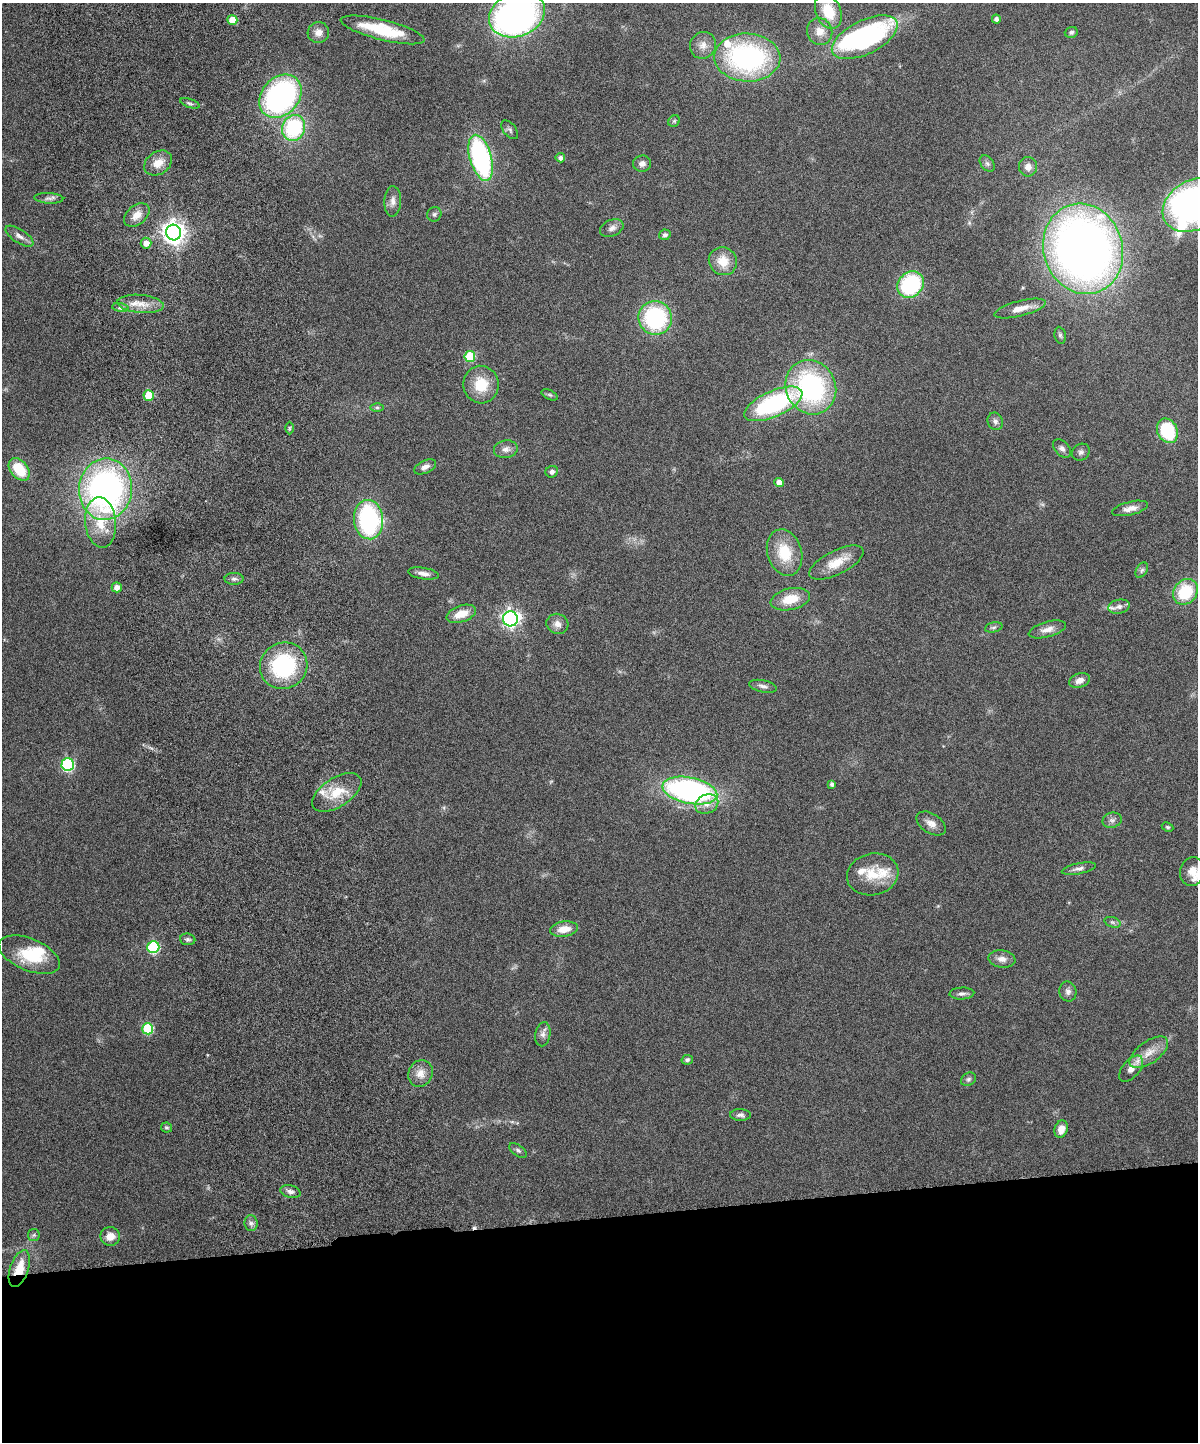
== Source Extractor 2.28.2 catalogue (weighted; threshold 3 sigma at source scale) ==
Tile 11 of 4 x 3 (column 3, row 3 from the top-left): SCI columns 2454-3649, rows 162-1601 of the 4909 x 4747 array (HDU 1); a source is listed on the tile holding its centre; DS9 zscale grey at full resolution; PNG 1200 x 1444 px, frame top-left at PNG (2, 3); each listed source drawn as its Kron ellipse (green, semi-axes under 4 px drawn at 4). Shown black and unused: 16% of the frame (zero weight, under 6 of 12 exposures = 3% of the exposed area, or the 3 px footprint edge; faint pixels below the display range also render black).
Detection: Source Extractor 2.28.2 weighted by HDU 2 'WHT'; one run over the whole footprint, this tile lists its part. Background 0.0912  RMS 0.0045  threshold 0.0184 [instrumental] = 3 sigma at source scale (4.09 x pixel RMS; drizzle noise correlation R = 1.36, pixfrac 0.8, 0.05/0.05 arcsec/px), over >= 5 px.
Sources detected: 124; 1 too faint to see at this stretch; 2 inside a brighter object's white glare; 1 cosmic-ray / hot-pixel residue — neither listed nor drawn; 7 inside a brighter listed object's ellipse — not listed separately; the other 113 listed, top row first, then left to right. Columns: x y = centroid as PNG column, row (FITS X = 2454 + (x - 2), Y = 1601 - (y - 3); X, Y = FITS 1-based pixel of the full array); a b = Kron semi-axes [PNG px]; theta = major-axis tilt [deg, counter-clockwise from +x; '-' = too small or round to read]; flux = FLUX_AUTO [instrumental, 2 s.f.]
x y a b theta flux
828 11 18 12 -67 11
517 15 29 21 22 160
996 19 4 4 - 1.5
232 20 5 4 - 7.3
383 30 43 10 -14 22
820 31 13 12 - 4.5
318 32 11 10 - 3.1
1071 32 6 5 - 0.98
865 37 36 17 26 78
703 45 14 12 53 3.7
747 58 33 24 -3 80
280 96 24 18 47 97
190 103 10 4 -19 0.89
674 121 6 5 - 0.68
294 128 13 11 67 35
510 130 11 6 -50 1.1
481 158 24 11 -74 72
560 158 4 4 - 1.6
158 163 15 11 34 5.2
642 164 9 8 - 1.7
987 164 9 6 -49 1.2
1028 167 9 9 - 2.4
49 198 14 5 -3 1.7
393 201 15 8 87 2.7
1194 205 33 24 29 170
434 214 7 7 - 1.1
137 215 14 9 39 4.3
612 228 12 8 24 2.1
174 233 8 7 - 320
665 235 6 5 - 1.2
19 236 16 7 -33 2.3
146 243 5 5 - 3.3
1083 249 46 39 -73 340
723 261 14 13 - 7.6
910 284 14 12 46 41
141 304 23 9 -5 6
120 308 8 4 -8 0.95
1020 308 26 7 14 4.8
655 318 17 16 - 44
1060 335 8 5 -80 0.86
470 356 5 5 - 22
481 385 19 17 -81 11
811 387 28 25 -63 68
550 395 9 4 -26 0.75
149 396 5 5 - 15
773 404 31 13 24 54
377 407 6 4 -1 0.72
995 421 9 7 -68 1.4
289 428 6 4 89 0.57
1167 431 13 10 -64 27
1062 448 11 7 -45 1.5
506 449 12 8 7 2.5
1081 452 9 8 - 1.4
425 467 12 6 24 1.9
19 469 13 8 -51 13
552 472 6 5 - 1.4
779 483 4 4 - 3.6
106 489 31 26 83 140
1130 508 18 6 13 3.1
369 520 20 14 -84 60
101 522 25 15 -84 11
785 553 24 17 -73 14
836 562 30 12 26 8.4
1142 570 8 5 60 1
423 573 16 5 -9 2.5
234 579 9 6 0 1.4
117 587 5 5 - 2.8
1185 592 14 11 49 18
790 599 20 10 12 9.2
1119 607 11 7 12 2
461 614 15 8 19 6.5
510 619 7 7 - 120
557 624 11 10 - 2.7
994 627 9 5 13 0.96
1047 629 19 7 16 3.3
284 666 24 23 - 39
1079 680 10 7 21 2.4
763 686 14 6 -12 1.7
68 765 6 6 - 57
832 784 4 4 - 1.3
690 791 28 13 -12 120
337 792 28 14 33 10
707 804 12 9 25 3.4
1112 820 10 7 14 1.5
931 823 16 9 -33 3.1
1168 827 6 4 -26 0.57
1079 869 17 5 11 1.9
1192 871 14 12 75 4.4
873 874 26 21 13 11
1113 922 8 5 -19 0.93
564 929 14 7 9 5.6
188 939 8 6 -5 1.1
153 947 6 6 - 44
29 955 32 16 -22 17
1002 959 13 8 -9 2.7
1068 991 10 8 -77 1.8
962 994 12 6 3 1.6
148 1029 5 5 - 29
543 1034 12 7 80 1.9
1149 1052 22 11 36 5.9
687 1060 6 4 12 0.83
1131 1069 15 8 50 3
420 1073 14 12 63 4.1
969 1079 8 6 32 1
740 1115 10 6 -1 1.4
167 1127 5 5 - 0.7
1061 1129 9 6 71 4
518 1150 10 5 -37 1
290 1192 10 6 -15 1.9
251 1223 8 6 -87 1.5
34 1235 6 6 - 0.85
110 1236 10 9 - 4
19 1269 19 9 71 8.9
Overlapping masked pixels (flux is a lower limit): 1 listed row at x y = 19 1269
Isophote crosses this tile's border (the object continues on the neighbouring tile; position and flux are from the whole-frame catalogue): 2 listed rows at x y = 517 15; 1194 205